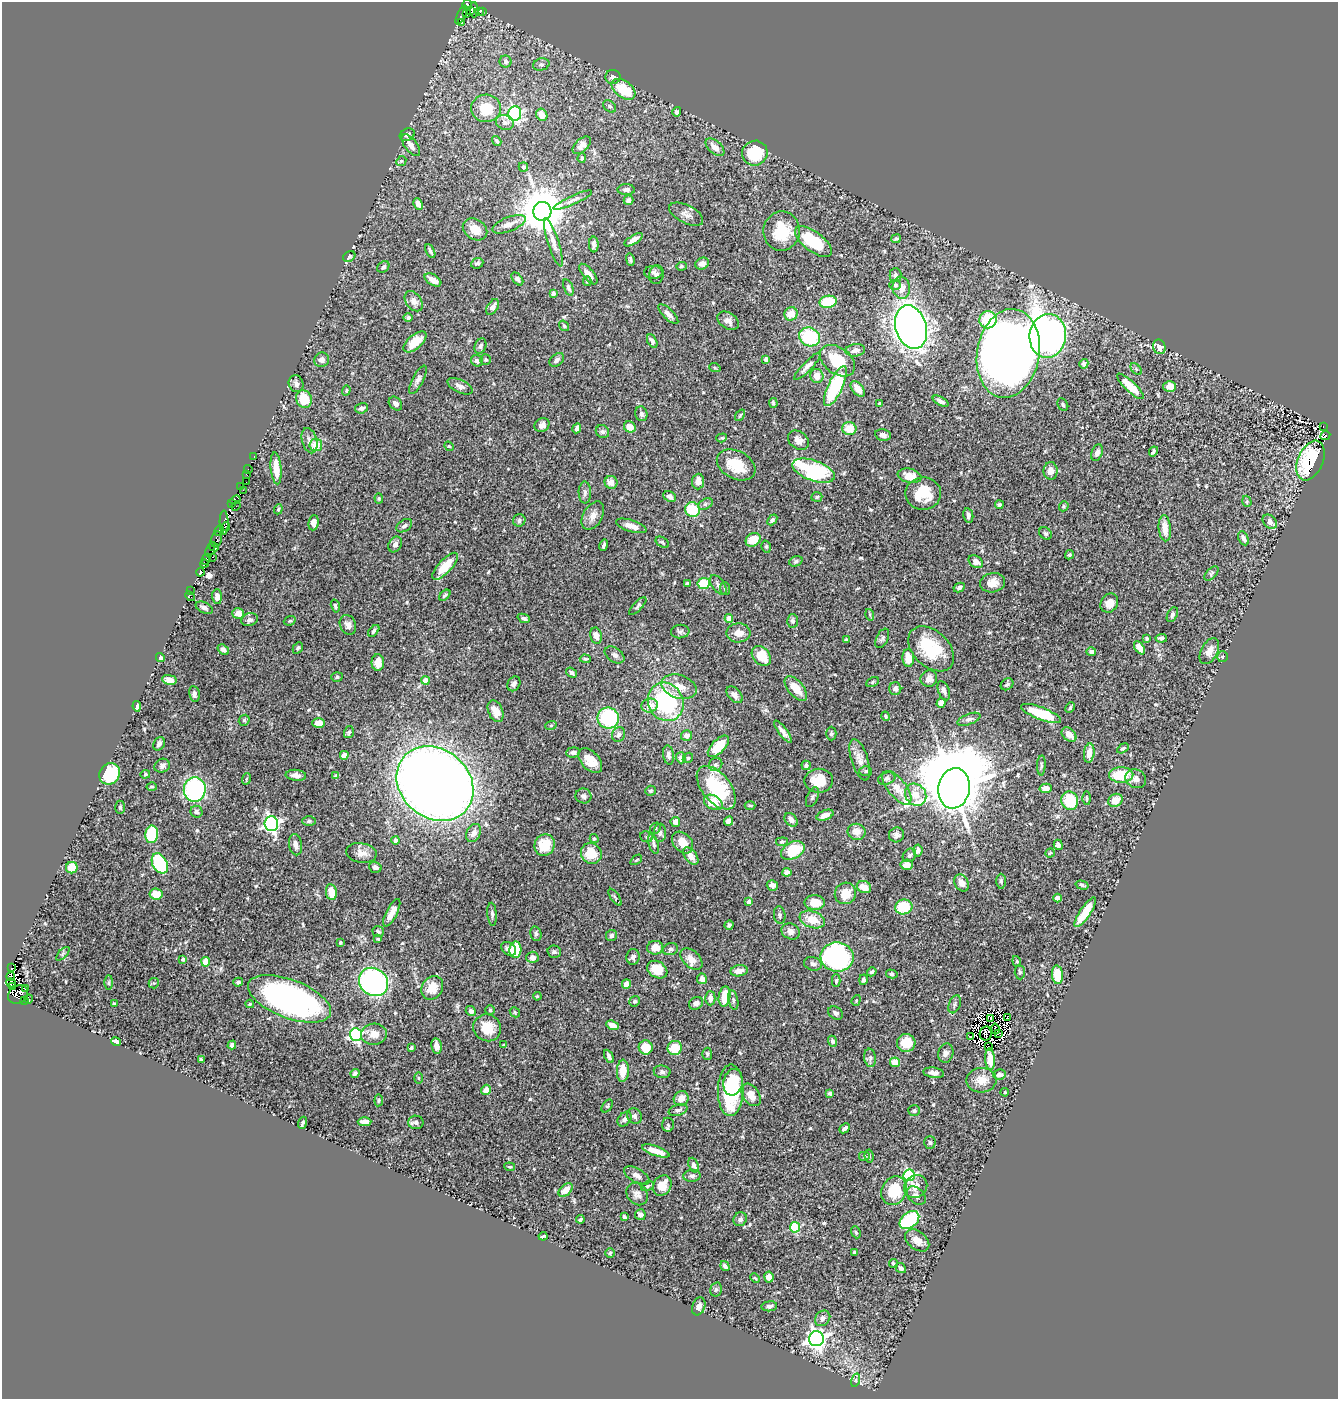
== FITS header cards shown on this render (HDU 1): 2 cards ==
NAXIS1  =                 1336
NAXIS2  =                 1397

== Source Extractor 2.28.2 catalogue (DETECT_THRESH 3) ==
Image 1336 x 1397 px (HDU 1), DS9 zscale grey, 1 PNG px = 1 image px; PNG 1340 x 1401 px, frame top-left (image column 1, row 1397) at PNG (2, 2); each listed source drawn as its Kron ellipse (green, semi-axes under 4 px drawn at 4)
Background 0.524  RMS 0.035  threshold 0.106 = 3 sigma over >= 5 px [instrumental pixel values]
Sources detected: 562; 17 with non-positive FLUX_AUTO (blend fragments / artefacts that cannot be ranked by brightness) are neither listed nor drawn; of the other 545, the 500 brightest by FLUX_AUTO listed and drawn (45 fainter detections omitted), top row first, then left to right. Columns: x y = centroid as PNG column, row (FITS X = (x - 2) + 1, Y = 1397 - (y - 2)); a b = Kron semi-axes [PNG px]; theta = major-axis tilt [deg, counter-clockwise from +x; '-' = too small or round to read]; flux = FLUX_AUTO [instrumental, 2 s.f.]
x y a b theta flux
467 5 5 4 - 150
470 10 4 4 - 48
474 10 7 4 89 58
479 11 4 3 - 8.1
482 11 3 3 - 8.6
467 13 2 2 - 12
461 15 10 4 66 8
462 23 4 2 - 3.6
506 61 6 6 - 5.9
541 64 8 6 14 5.6
613 77 7 7 - 12
623 89 13 8 -36 90
610 106 7 5 -39 5.8
486 108 15 14 - 64
677 112 4 4 - 4.9
515 114 7 6 - 400
542 115 6 5 - 24
505 122 9 7 -18 9.3
407 135 8 6 26 7.4
497 141 5 3 - 4.4
411 145 13 6 -53 14
582 145 11 6 43 13
715 147 11 6 -42 17
755 153 13 12 - 110
582 158 5 4 - 3.8
401 161 5 4 - 3
523 167 5 4 - 6.8
626 190 8 5 0 7.8
573 200 21 4 25 10
628 200 5 4 - 9.2
418 204 6 4 -63 11
542 211 9 9 - 9600
686 214 18 9 -27 15
509 224 18 7 22 21
475 229 13 10 -33 35
782 231 19 18 - 75
896 239 5 4 - 3.7
634 240 10 4 32 14
553 242 25 5 -72 17
813 242 22 10 -37 110
594 244 8 4 -88 8.5
430 251 7 3 -64 5.6
349 256 6 5 - 4
630 260 6 4 -77 4.3
477 263 6 5 - 5.2
702 263 7 5 23 11
681 266 5 4 - 3.4
383 267 7 5 39 6.1
653 272 9 6 -1 6.9
588 274 13 5 -50 15
656 275 9 7 82 6.8
895 275 7 6 - 6
517 279 7 4 -51 7
433 280 9 5 -32 19
587 281 5 4 - 3
895 285 6 5 - 4.1
568 287 9 4 -70 6.2
901 288 11 9 -83 21
553 293 4 4 - 6.9
414 301 11 7 -53 14
828 302 8 6 9 86
493 307 9 5 57 10
668 314 13 5 -45 11
791 314 7 6 - 30
408 317 4 4 - 5.2
988 320 8 8 - 89
728 321 12 8 -35 12
564 326 5 3 - 3.2
911 327 22 15 -73 1700
1048 336 22 18 83 1100
809 337 11 9 -30 140
652 341 7 4 -61 6.3
415 342 14 7 41 38
480 346 8 5 68 6.7
1159 347 7 6 - 19
855 350 10 6 9 12
1008 353 45 31 80 3900
486 359 5 5 - 3.9
766 359 4 4 - 7.8
322 360 7 7 - 11
557 360 8 5 42 7
477 361 6 5 - 7
837 361 19 13 -36 73
1084 364 4 4 - 7.8
807 366 18 4 46 11
715 368 6 3 -19 2.6
1136 369 7 4 -45 4
817 376 7 6 - 20
418 380 16 5 63 9.3
296 384 8 7 - 9
460 386 13 6 -26 11
835 386 22 7 65 190
1130 386 17 5 -43 49
1170 386 6 5 - 23
858 389 9 5 -52 25
346 390 5 4 - 2.8
304 399 9 7 -66 49
941 401 8 4 -29 8.5
773 403 5 3 - 4.1
879 403 3 3 - 5.1
395 404 7 6 - 9.2
1063 405 7 5 -61 4.4
362 408 6 5 - 7.9
641 414 7 6 - 5.9
740 415 6 4 54 3.1
542 425 8 6 36 9.7
630 427 6 5 - 24
1323 427 2 2 - 15
577 428 5 3 - 8.9
849 429 7 6 - 35
602 432 7 6 - 5.6
883 435 8 5 -12 8.8
1325 436 5 3 - 11
722 438 5 4 - 2.9
798 440 11 8 -36 15
309 441 13 7 -74 13
316 445 6 6 - 32
449 446 5 4 - 2.9
1153 451 5 3 - 5.2
1097 453 8 5 69 10
254 456 3 2 - 4.4
1310 461 21 12 67 150
736 465 20 14 -27 65
276 468 16 5 -85 31
248 469 4 2 - 3.2
813 471 22 10 -20 270
1051 471 9 7 88 15
246 474 4 3 - 59
910 476 12 7 -14 32
698 481 8 6 85 16
246 482 2 2 - 3.8
611 482 6 6 - 18
240 487 2 2 - 5.2
243 490 3 2 - 3.2
585 493 11 6 -89 7.4
923 493 18 16 -1 58
670 497 7 5 -31 9.6
817 497 5 4 - 4.1
379 498 5 4 - 3.1
235 500 5 4 - 230
1247 501 6 4 -72 3.2
232 503 3 2 - 8.7
705 504 7 5 28 5
999 505 4 4 - 4.1
236 506 5 2 - 27
1064 506 5 4 - 3.4
278 509 5 4 - 3.4
692 510 7 7 - 74
968 515 7 5 -80 8
593 516 15 9 60 18
519 520 6 6 - 7.6
772 520 6 4 49 6.1
224 522 12 4 -88 7.2
1270 522 8 6 -44 19
313 523 7 5 83 17
404 526 8 5 33 7.2
631 526 16 6 -18 17
226 527 4 2 - 53
1165 528 13 6 -85 25
219 530 5 3 - 13
1046 533 7 5 -45 4.5
1243 538 7 5 -65 8.7
216 539 8 5 76 100
753 540 8 6 37 40
662 542 7 5 -34 3.9
395 544 8 6 58 8.2
604 545 6 3 74 4.9
766 546 6 5 - 4.2
213 547 5 4 - 19
210 550 8 3 69 49
1069 555 5 4 - 4.6
212 557 3 2 - 14
206 559 6 4 65 120
796 561 7 5 21 4.4
976 562 8 5 -33 14
204 564 4 4 - 290
445 566 17 6 47 52
200 572 4 4 - 170
1211 573 9 5 46 4.3
992 583 12 9 11 21
687 584 4 3 - 11
704 584 6 5 - 65
718 585 11 6 -55 8.6
959 588 6 4 27 6.2
725 589 6 5 - 4.4
191 591 2 2 - 3.1
445 595 7 4 44 4.5
190 596 6 3 -44 14
217 597 7 5 -88 15
1109 603 10 8 57 21
335 606 7 4 -75 5.4
638 606 11 4 46 5.8
204 608 9 5 -26 9.2
238 613 6 5 - 21
870 615 6 4 -73 3.3
1172 615 8 5 63 5.5
524 618 6 4 -22 5.5
729 618 4 4 - 29
250 620 8 6 18 11
290 621 6 4 19 3
793 621 6 5 - 5.5
348 625 10 8 -66 11
374 631 7 3 48 4.9
680 632 9 6 7 6.2
738 633 12 9 2 21
596 636 8 5 -79 14
882 638 10 5 64 6.2
1147 638 3 3 - 3.9
1161 638 6 4 5 6.6
846 640 4 3 - 3.5
298 648 6 4 60 4.7
1140 648 7 4 -54 16
931 649 26 18 -44 120
223 650 6 4 -36 9.1
1209 651 14 8 62 20
1091 652 5 4 - 7.5
615 655 11 7 -34 10
761 656 11 8 -49 50
1223 657 5 5 - 4.6
160 658 5 3 - 8.1
908 658 9 6 -87 34
585 659 5 4 - 3.6
378 662 8 6 90 30
572 673 6 4 -34 5.8
337 677 6 4 18 4.4
929 679 8 8 - 14
169 680 7 5 -9 15
425 680 4 4 - 26
872 682 7 4 29 3.6
514 684 8 6 59 8.3
1007 684 7 5 36 4.6
679 687 18 11 -17 35
796 688 15 7 -50 37
895 689 6 6 - 8.5
944 691 10 5 -70 9.1
194 694 8 5 -81 6.6
734 695 10 6 -46 11
666 702 20 17 -63 250
941 703 5 4 - 16
650 705 8 7 - 20
137 706 5 4 - 13
1070 707 5 3 - 3.2
496 711 11 7 -67 28
1041 714 21 6 -21 88
886 716 5 4 - 3.6
608 718 11 10 - 180
969 719 12 5 21 7
244 720 6 5 - 3
319 723 6 5 - 26
551 725 6 3 20 2.9
349 732 6 5 - 4.1
783 732 13 4 -53 12
831 733 7 5 90 4.3
619 735 7 6 - 7.9
1069 735 8 6 -45 20
686 736 5 5 - 9.5
159 744 7 5 60 7.8
718 746 13 6 46 60
1123 748 6 4 31 4.7
573 752 7 5 6 7.5
1089 753 10 5 82 23
344 755 4 4 - 18
668 755 9 5 -82 8.3
681 758 5 5 - 11
688 758 6 4 42 3.3
860 760 21 8 -73 23
590 761 15 9 -47 40
716 764 7 6 - 6.8
806 765 5 4 - 6
1041 765 10 3 87 3.7
162 766 8 6 28 7.4
866 771 6 5 - 4.2
110 774 11 10 - 110
145 774 5 4 - 2.7
296 775 10 5 -6 13
1121 775 12 8 0 71
336 776 4 4 - 6.2
246 779 6 3 71 2.7
887 779 9 6 17 6.4
1136 779 10 9 - 13
819 781 14 12 -1 47
435 784 41 34 -40 4500
152 787 5 4 - 3.4
716 788 25 14 -51 170
897 788 20 9 -51 35
954 788 20 15 80 19000
1046 788 6 4 12 20
195 789 12 11 - 360
651 791 5 5 - 3.6
916 795 11 10 - 29
583 796 8 7 - 7.1
812 797 10 5 66 5.4
1087 798 6 3 -90 2.9
1115 800 8 6 30 28
1070 801 9 8 - 100
713 802 10 7 -29 47
750 805 5 3 - 3
120 807 7 4 -90 4.2
196 812 6 6 - 6.7
825 815 9 5 21 17
791 820 8 5 -49 11
309 821 6 5 - 4.6
729 821 5 4 - 20
675 822 5 4 - 15
271 824 7 7 - 680
655 828 6 5 - 3.6
856 832 9 8 - 21
474 833 10 7 60 14
660 833 9 6 88 7.6
152 834 9 6 82 140
897 835 7 7 - 8.7
646 837 6 5 - 4.4
594 839 4 4 - 3.3
396 840 4 4 - 18
782 842 6 4 8 3
683 843 12 9 -47 29
654 844 10 5 -72 7.6
296 845 11 6 -80 12
545 845 11 10 - 62
1058 845 5 4 - 6.6
793 850 12 8 28 91
918 850 6 4 85 9.9
361 853 15 9 -9 18
591 853 11 10 - 47
1050 853 5 4 - 3.3
909 855 7 6 - 7.1
691 856 10 6 -53 18
636 860 6 3 35 2.6
160 863 11 7 -61 170
907 865 6 5 - 16
375 867 6 5 - 9
72 868 6 5 - 41
787 872 4 4 - 9.3
1001 881 7 5 90 4.2
961 883 9 6 -62 17
772 885 6 5 - 13
1082 885 6 4 -16 4.2
864 887 7 6 - 27
331 892 8 5 -81 31
845 893 11 10 - 37
156 894 6 5 - 39
615 897 10 4 -56 3.9
1057 898 4 4 - 26
749 902 4 3 - 12
815 903 10 7 0 36
904 907 9 7 10 73
1085 912 17 5 56 52
392 913 15 5 63 27
492 914 11 4 -85 6.4
780 915 9 6 -82 6.2
812 920 13 8 -20 39
729 925 5 4 - 5.1
790 931 9 7 -28 14
378 932 6 5 - 4.1
536 934 7 5 -76 5.2
611 936 6 5 - 6.1
378 939 4 3 - 3.2
340 943 3 3 - 3.4
655 948 8 7 - 29
509 949 8 6 -37 13
671 949 7 6 - 6.6
515 950 8 6 87 70
554 952 7 6 - 5
63 954 8 3 45 3
532 957 6 5 - 11
633 957 8 6 88 7
837 957 16 14 -8 540
183 959 4 3 - 5.6
691 959 13 8 -43 20
1017 961 5 4 - 3.4
206 962 5 4 - 55
813 964 9 6 -17 7.7
11 968 3 2 - 15
657 970 11 8 -31 50
739 971 9 5 8 21
872 972 5 4 - 4.6
1020 972 7 5 -87 4.1
892 974 5 4 - 3.3
1057 975 9 5 -84 64
11 976 4 3 - 570
702 979 5 5 - 16
863 980 5 4 - 6.1
836 981 6 4 89 3.9
109 982 7 4 90 3
238 982 5 4 - 4
373 982 15 13 -39 470
11 983 5 4 - 62
154 983 5 5 - 2.9
626 984 4 4 - 17
12 987 3 3 - 82
25 988 2 2 - 5
432 988 12 10 57 37
18 994 10 8 34 46
537 996 4 3 - 2.6
725 996 10 5 81 55
710 998 7 5 90 13
29 999 4 2 - 32
289 999 44 19 -21 730
24 1000 3 2 - 18
733 1000 10 4 -79 5.9
856 1000 6 4 70 2.7
635 1001 5 5 - 4.4
696 1003 7 6 - 11
114 1004 3 3 - 3.7
250 1004 4 3 - 3
955 1004 9 5 69 5.6
490 1010 5 4 - 3.5
471 1011 5 4 - 7.9
515 1012 5 4 - 2.7
836 1013 8 6 -31 6.8
991 1018 3 2 - 2.7
1008 1018 3 3 - 2.9
612 1025 6 4 -22 17
487 1028 14 13 - 44
995 1029 5 2 - 3.4
986 1033 7 6 - 3.3
374 1034 13 10 4 21
998 1034 4 3 - 3.2
356 1035 6 6 - 460
971 1037 4 2 - 3.3
116 1041 5 4 - 9.3
832 1041 5 4 - 6
906 1043 9 9 - 47
232 1045 4 4 - 7.4
504 1045 4 3 - 2.9
436 1046 7 5 -79 13
988 1046 2 2 - 3.7
646 1047 7 7 - 40
411 1048 4 3 - 3.6
675 1048 7 7 - 56
946 1053 9 7 76 9.5
707 1054 6 5 - 5.1
609 1056 7 3 -64 6.8
870 1058 9 6 -83 6.8
990 1059 10 5 -86 26
201 1060 4 3 - 3.5
895 1062 5 5 - 42
623 1071 11 6 88 37
662 1072 8 6 -8 6.6
355 1073 5 4 - 5.5
934 1073 10 5 -8 13
999 1074 6 5 - 11
418 1078 6 4 -89 3
981 1080 15 12 3 29
733 1082 13 9 79 63
486 1090 5 4 - 14
731 1090 26 13 89 180
1005 1092 4 3 - 2.7
830 1093 3 3 - 8.1
751 1095 12 8 -56 22
681 1098 8 7 - 22
379 1100 6 4 83 3
607 1106 7 4 55 3.4
678 1110 10 5 17 6.6
914 1111 6 5 - 5.4
634 1116 8 7 - 7.3
624 1119 8 6 50 7
365 1122 7 4 2 18
416 1122 8 6 -9 7.3
302 1123 6 3 70 3.9
668 1125 7 6 - 4.8
845 1128 6 3 43 8.7
930 1143 6 5 - 4.7
656 1151 14 4 -20 26
864 1156 6 5 - 3.6
869 1156 6 4 -82 3.9
694 1165 8 5 -69 7.7
510 1167 5 3 - 2.7
637 1175 14 6 -29 12
909 1175 6 5 - 300
692 1176 8 6 5 7.4
662 1185 10 9 - 43
647 1186 6 4 28 3.7
916 1187 12 11 - 23
566 1190 8 5 44 24
894 1190 15 12 64 86
637 1194 12 9 -48 13
916 1196 11 7 -45 12
640 1215 5 5 - 8.6
624 1216 4 3 - 3.7
580 1219 4 2 - 3.3
740 1219 7 6 - 6.7
909 1220 11 7 38 190
795 1227 5 5 - 160
856 1232 6 4 -67 3.7
543 1236 4 2 - 3.4
917 1240 13 9 -38 20
854 1252 3 3 - 2.9
610 1253 5 4 - 3.3
893 1264 5 4 - 4.5
725 1266 5 4 - 7.8
901 1268 6 4 -41 5.7
769 1277 5 4 - 18
755 1278 5 3 - 2.6
716 1289 7 5 75 4.7
699 1306 9 6 71 12
769 1306 8 5 8 6.2
823 1318 8 7 - 11
816 1339 7 7 - 1300
856 1380 7 4 72 4.4
At the frame edge (FLAGS 8, measured only in part): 1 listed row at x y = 467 5
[45 fainter detections neither listed nor drawn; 17 non-positive-flux detections neither listed nor drawn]